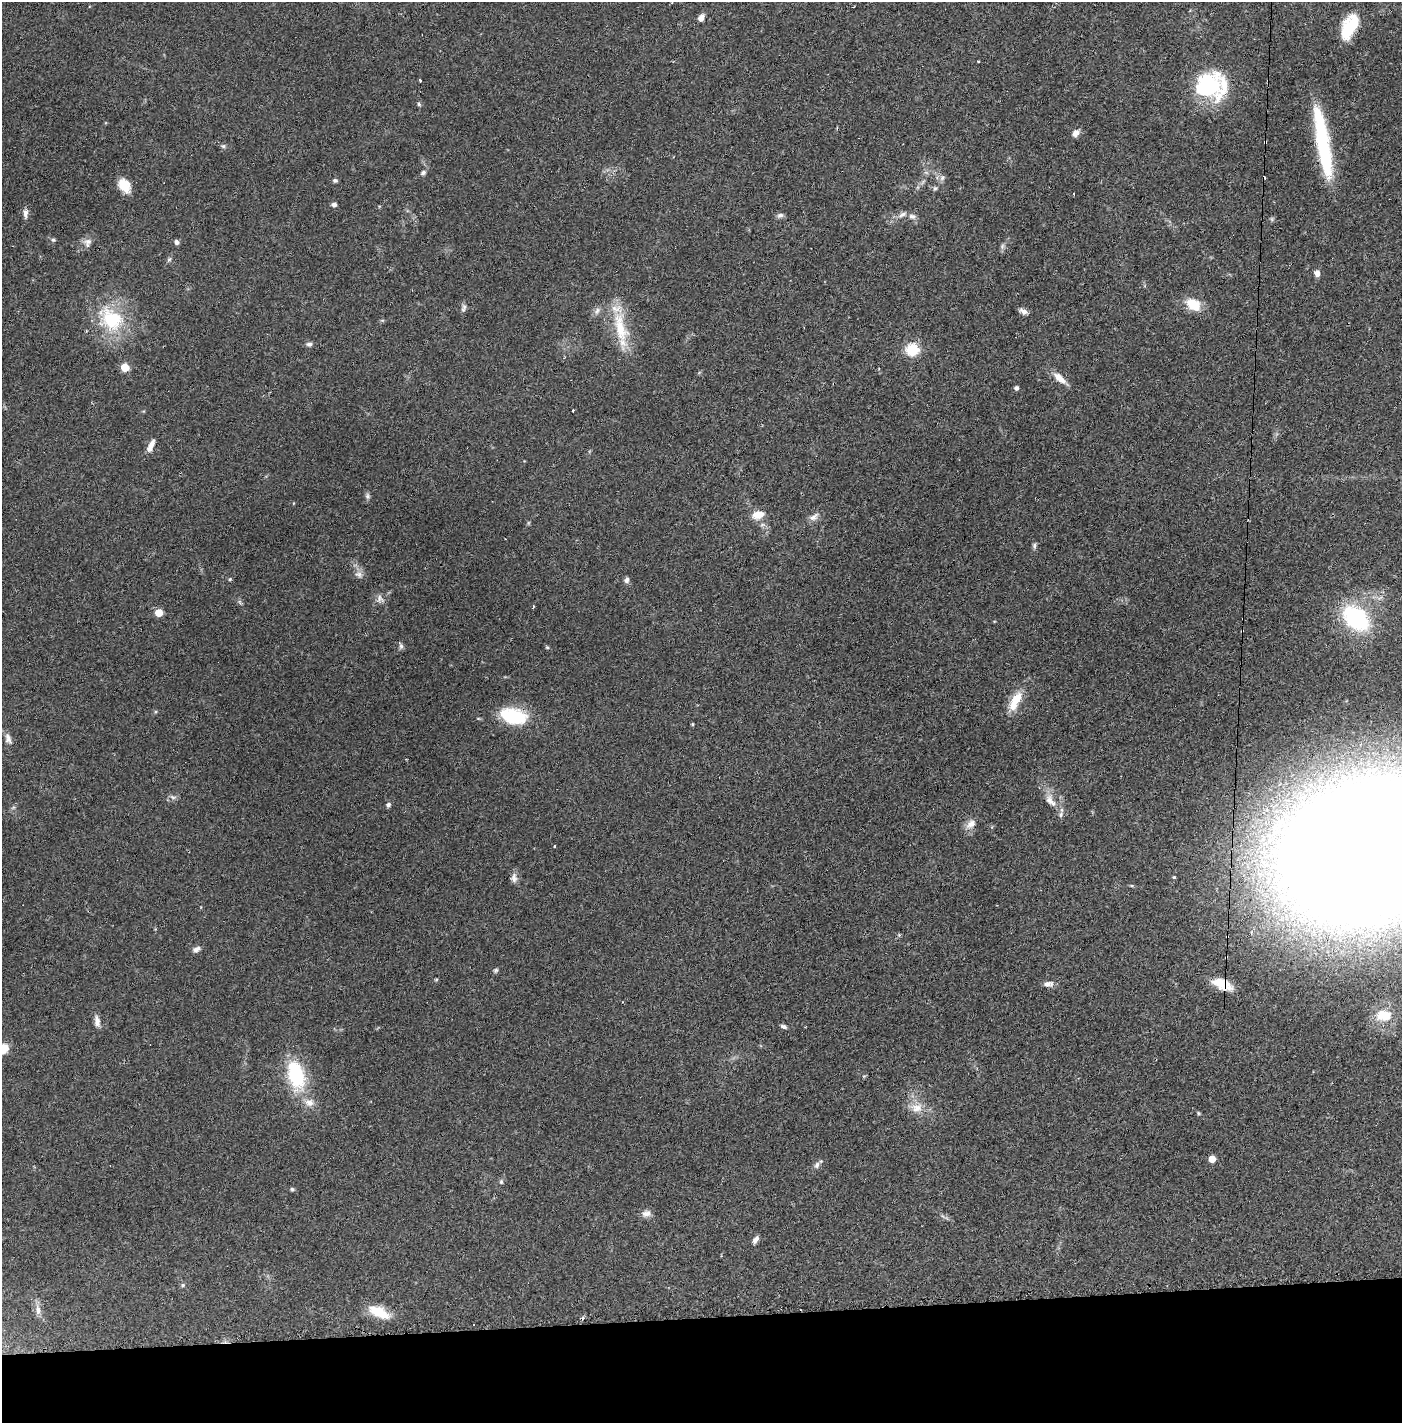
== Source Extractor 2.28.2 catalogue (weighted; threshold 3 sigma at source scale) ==
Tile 8 of 3 x 3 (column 2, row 3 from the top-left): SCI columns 1419-2818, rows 1-1421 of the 4249 x 4272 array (HDU 1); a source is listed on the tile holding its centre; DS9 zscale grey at full resolution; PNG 1404 x 1425 px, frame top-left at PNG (2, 2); no overlay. Shown black and unused: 7% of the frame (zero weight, under 2 of 3 exposures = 1% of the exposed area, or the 3 px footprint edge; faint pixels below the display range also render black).
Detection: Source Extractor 2.28.2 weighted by HDU 2 'WHT'; one run over the whole footprint, this tile lists its part. Background 0.0701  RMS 0.0061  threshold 0.0275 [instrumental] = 3 sigma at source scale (4.5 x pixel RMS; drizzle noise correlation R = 1.50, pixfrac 1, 0.05/0.05 arcsec/px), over >= 5 px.
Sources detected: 100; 2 inside a brighter object's white glare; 4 cosmic-ray / hot-pixel residue — not listed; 4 inside a brighter listed object's ellipse — not listed separately; the other 90 listed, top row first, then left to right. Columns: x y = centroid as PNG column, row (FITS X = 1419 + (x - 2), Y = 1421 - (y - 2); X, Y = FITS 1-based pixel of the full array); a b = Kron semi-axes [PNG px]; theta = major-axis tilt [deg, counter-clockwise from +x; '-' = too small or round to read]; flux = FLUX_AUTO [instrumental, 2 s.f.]
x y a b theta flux
672 2 3 2 - 0.58
701 18 7 6 - 3.5
1349 29 26 15 65 19
420 81 3 3 - 1.6
1209 84 28 25 -63 51
419 104 6 4 -88 0.85
1075 133 9 7 52 3.1
1265 142 3 3 - 0.98
223 146 6 6 - 1.1
1325 154 55 15 -81 48
423 173 7 5 29 1.5
942 178 9 7 58 1.9
335 180 6 5 - 1.2
124 185 15 10 -51 11
935 188 6 5 - 1
334 204 5 5 - 2.1
25 213 11 6 90 2.8
902 214 12 6 28 2.5
780 215 9 6 14 1.7
912 216 9 7 -12 2.4
53 240 6 5 - 0.98
88 241 12 8 12 3.2
176 242 6 5 - 1.7
1002 246 7 4 72 1.3
169 259 7 5 45 1.1
1317 273 8 6 -86 2.8
1193 305 19 13 -34 12
464 308 11 6 74 1.8
597 311 10 5 65 2.1
1023 311 11 6 -24 2.6
111 319 35 27 -49 37
620 328 47 16 -77 25
309 344 7 5 -4 1.6
912 349 6 6 - 70
125 367 5 5 - 17
1059 378 18 8 -40 6.6
1016 388 4 4 - 1.9
573 410 3 3 - 2
151 446 17 6 65 4.5
367 496 7 6 - 1.4
758 515 15 10 11 7.3
814 517 14 8 35 3.3
1034 546 7 5 80 1.4
359 574 10 8 -21 2.7
230 579 5 3 - 0.63
627 580 8 5 72 1.8
380 599 11 9 -73 2.9
159 613 5 5 - 16
1356 618 26 17 -44 63
1243 619 3 3 - 1.4
1242 631 4 3 - 0.5
401 646 9 6 -89 1.5
547 647 5 4 - 0.8
1015 701 27 10 62 12
513 716 29 16 -12 35
692 724 4 4 - 0.65
8 738 14 8 -74 3.2
173 797 7 5 -30 1.4
1049 800 13 10 -81 4.7
388 805 7 5 57 1.6
1061 814 8 6 55 1.9
971 824 15 9 38 4.6
554 846 3 3 - 1.1
1369 850 99 67 16 4000
1174 877 5 4 - 0.72
514 878 13 8 -88 2.8
1132 886 5 3 - 0.69
899 935 5 5 - 0.75
1227 936 3 2 - 0.95
196 949 10 6 31 2.4
1226 957 4 3 - 0.91
495 970 7 5 41 1
1048 984 14 8 4 2.9
1223 984 24 11 -21 14
1384 1015 21 14 0 15
97 1021 15 7 -81 3.5
784 1027 8 4 -28 1.5
3 1049 11 10 - 9.3
296 1074 37 19 -73 38
917 1108 17 12 4 7.6
1198 1113 6 3 -71 0.66
1212 1159 5 5 - 9.3
817 1165 10 7 69 2
501 1182 6 5 - 1
292 1189 5 5 - 0.91
646 1213 12 9 16 3.1
755 1240 9 5 57 2.5
183 1285 5 5 - 0.94
38 1310 15 6 -84 3.6
379 1312 27 12 -27 14
Overlapping masked pixels (flux is a lower limit): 6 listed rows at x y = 1265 142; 1243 619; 1242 631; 1227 936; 1226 957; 1223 984
Isophote crosses this tile's border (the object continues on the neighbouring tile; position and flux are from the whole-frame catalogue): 3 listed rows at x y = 672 2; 1369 850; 3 1049